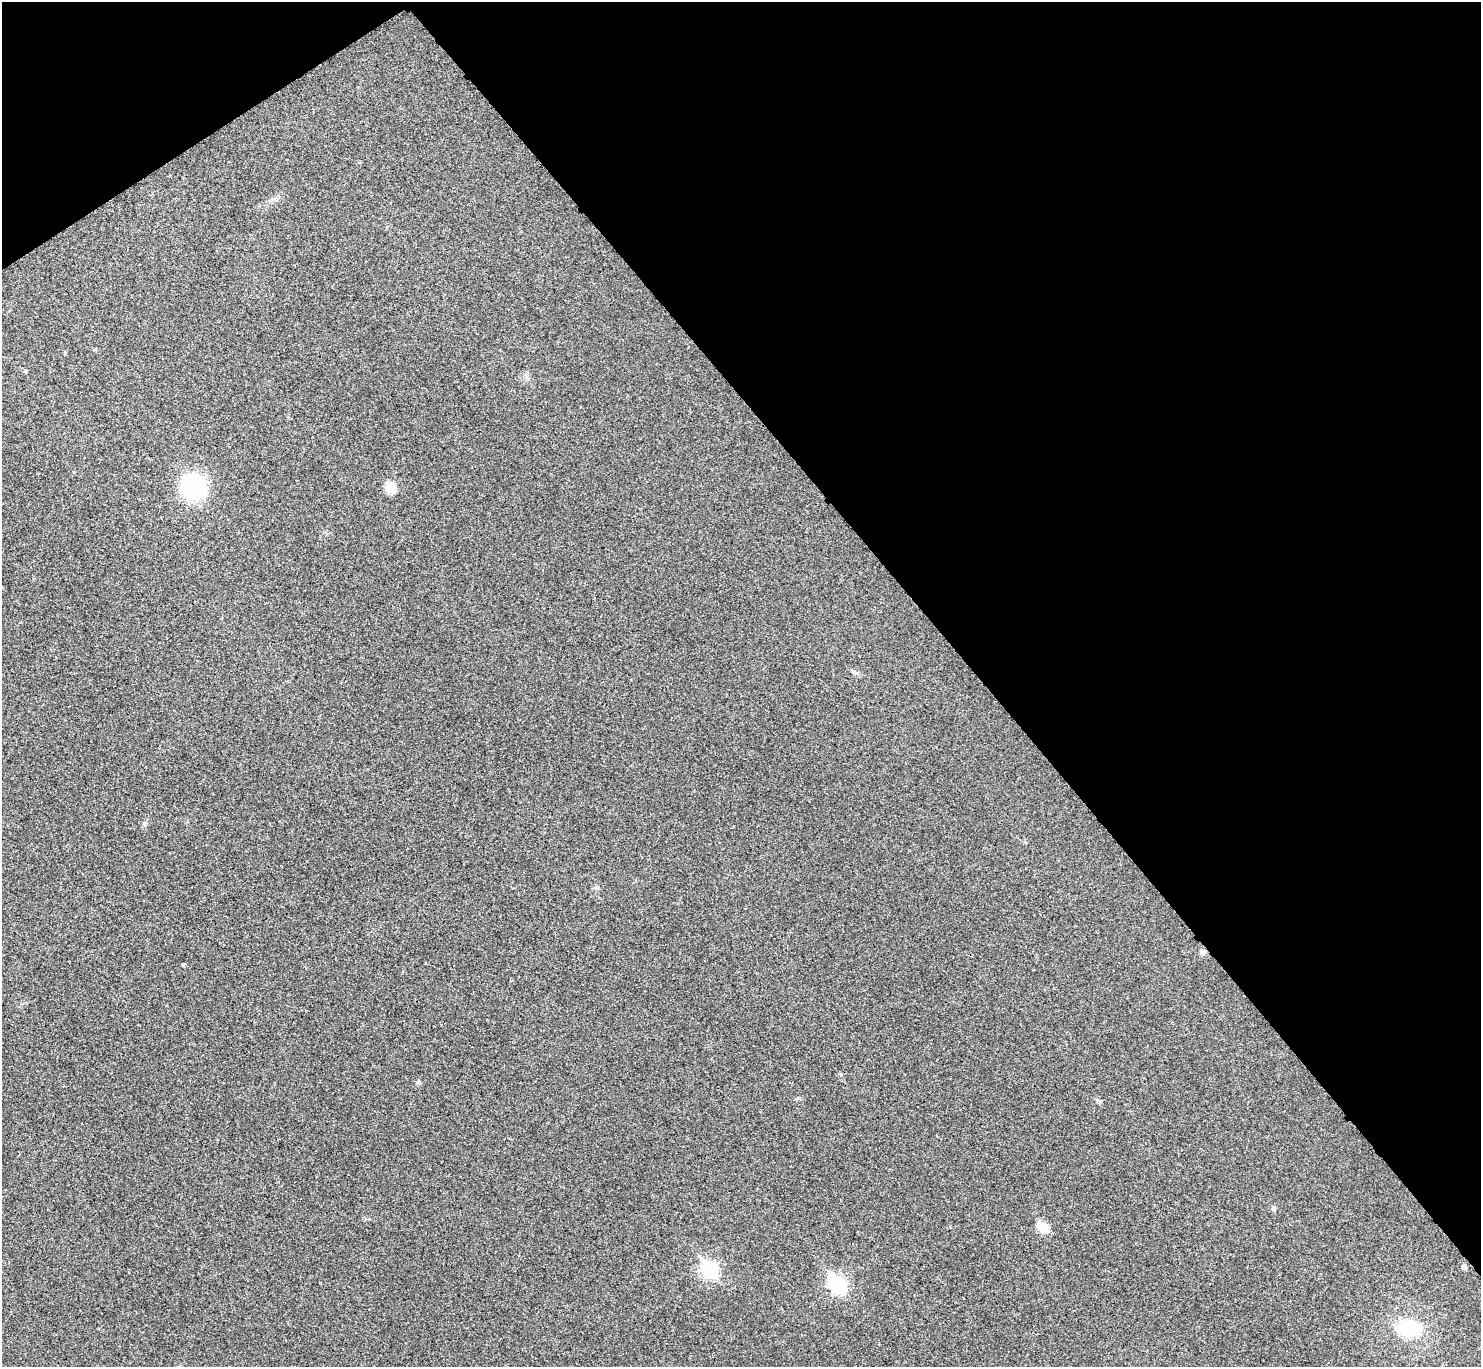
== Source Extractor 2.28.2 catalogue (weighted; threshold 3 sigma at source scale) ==
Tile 3 of 4 x 4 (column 3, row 1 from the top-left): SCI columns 2965-4443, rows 4260-5624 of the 5931 x 5927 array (HDU 1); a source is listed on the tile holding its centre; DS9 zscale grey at full resolution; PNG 1483 x 1369 px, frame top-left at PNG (2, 2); no overlay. Shown black and unused: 37% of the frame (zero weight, under 3 of 4 exposures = <1% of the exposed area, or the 3 px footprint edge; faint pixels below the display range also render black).
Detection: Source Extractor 2.28.2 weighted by HDU 2 'WHT'; one run over the whole footprint, this tile lists its part. Background 0.0202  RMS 0.0059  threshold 0.0267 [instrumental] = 3 sigma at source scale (4.5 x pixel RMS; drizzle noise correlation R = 1.50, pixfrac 1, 0.05/0.05 arcsec/px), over >= 5 px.
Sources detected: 13; all 13 listed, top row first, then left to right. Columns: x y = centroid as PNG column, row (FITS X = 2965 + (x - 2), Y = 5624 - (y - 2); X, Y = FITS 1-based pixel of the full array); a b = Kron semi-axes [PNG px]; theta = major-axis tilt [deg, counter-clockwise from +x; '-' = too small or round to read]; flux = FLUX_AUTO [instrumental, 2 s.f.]
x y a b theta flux
26 371 5 4 - 0.62
193 487 19 17 36 87
390 487 12 11 - 8.9
145 824 7 4 45 1.1
1202 952 7 6 - 2.3
183 965 4 3 - 0.66
419 1082 6 6 - 1.1
1273 1208 7 5 90 1.1
1043 1227 6 5 - 24
1464 1267 6 6 - 1.2
709 1270 8 7 - 130
837 1285 9 7 -51 150
1408 1328 23 15 2 34
Overlapping masked pixels (flux is a lower limit): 1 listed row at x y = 1202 952
Unlisted compact peaks at least as high as the median listed source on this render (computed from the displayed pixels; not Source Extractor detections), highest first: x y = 798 1098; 841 1075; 857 673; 1097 1100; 369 1219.